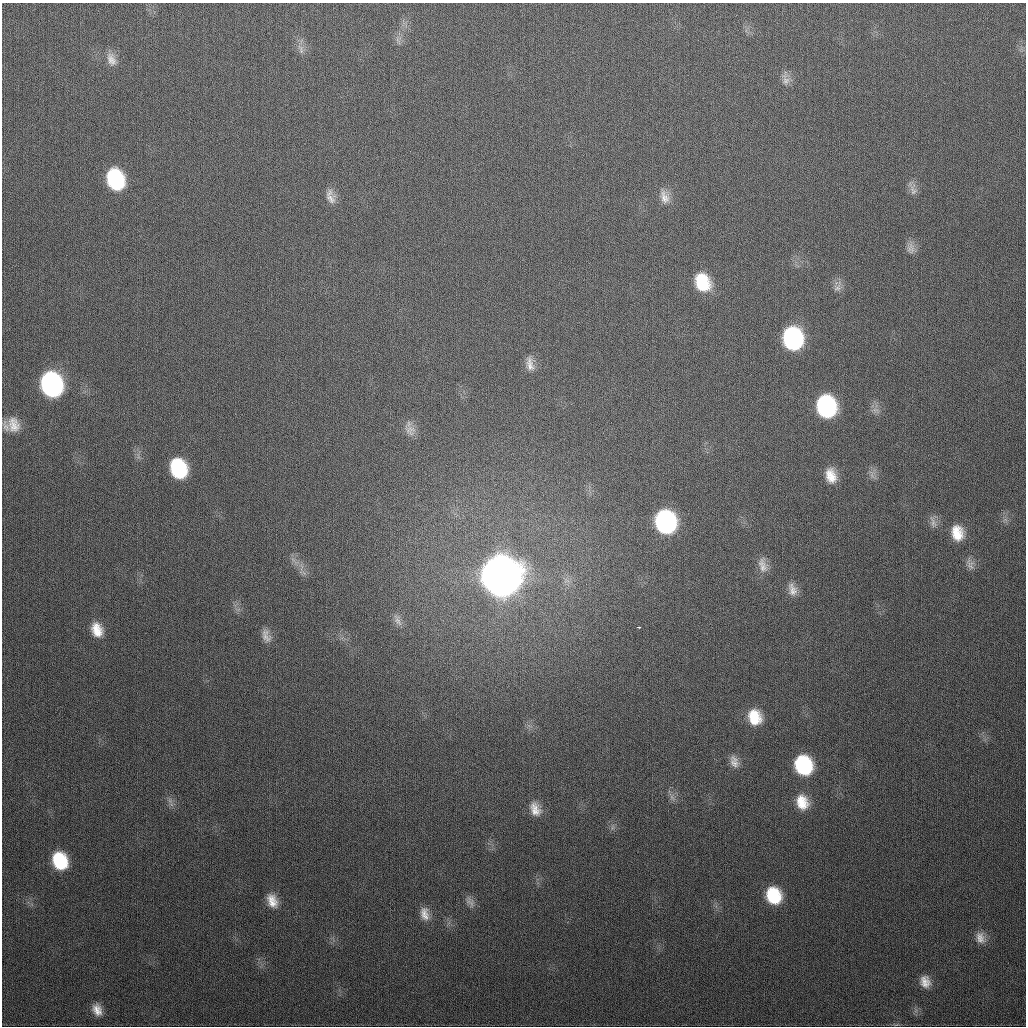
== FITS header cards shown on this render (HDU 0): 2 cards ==
NAXIS1  =                 1024
NAXIS2  =                 1024

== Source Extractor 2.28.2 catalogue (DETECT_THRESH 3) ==
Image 1024 x 1024 px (HDU 0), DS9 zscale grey, 1 PNG px = 1 image px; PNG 1028 x 1028 px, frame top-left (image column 1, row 1024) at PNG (2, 3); no overlay
Background 318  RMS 12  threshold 36.7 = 3 sigma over >= 5 px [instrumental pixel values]
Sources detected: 47; all 47 listed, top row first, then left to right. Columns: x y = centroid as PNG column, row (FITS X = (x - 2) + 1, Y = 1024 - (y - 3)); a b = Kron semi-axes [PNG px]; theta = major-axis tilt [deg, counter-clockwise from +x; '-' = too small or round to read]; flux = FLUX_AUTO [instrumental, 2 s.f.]
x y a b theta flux
301 49 16 7 -72 4.9e+03
111 59 19 11 -70 8.3e+03
786 81 11 10 - 5.1e+03
115 179 18 13 -72 7.9e+04
913 190 14 10 -73 5.4e+03
330 197 20 11 -72 7.9e+03
664 197 19 11 -74 8.8e+03
911 248 16 11 -87 6.2e+03
702 282 18 14 -65 3.4e+04
837 288 12 9 20 5.1e+03
793 338 17 14 -78 1.3e+05
530 364 20 9 -79 7.1e+03
51 384 18 14 -71 2.3e+05
826 406 17 14 -76 1.2e+05
875 410 9 6 -7 3.5e+03
14 425 19 15 -70 1.3e+04
410 430 15 14 - 7.1e+03
178 468 17 13 -69 6.5e+04
872 475 10 5 -79 3.6e+03
831 476 18 12 -75 1.4e+04
665 522 17 14 -76 1.7e+05
933 522 18 7 -72 4.6e+03
957 533 17 13 -77 1.7e+04
970 564 16 9 -69 5.3e+03
763 565 22 11 -77 9.1e+03
501 576 19 17 -74 3.5e+06
567 581 9 4 0 2.5e+03
792 590 17 11 -72 8.0e+03
397 620 19 8 -66 5.6e+03
638 627 4 2 - 3.7e+03
97 630 16 12 -71 1.4e+04
266 636 18 10 -72 7.0e+03
755 717 17 14 -70 2.3e+04
734 762 17 10 -69 7.0e+03
803 765 16 14 -68 7.4e+04
672 797 10 5 -57 3.4e+03
170 801 7 4 -19 2.1e+03
802 802 18 13 -74 1.7e+04
535 809 18 12 -66 1.1e+04
60 861 15 12 -67 4.6e+04
773 895 16 13 -65 3.9e+04
272 901 17 11 -66 1.2e+04
470 902 17 9 -60 4.7e+03
425 914 18 11 -78 8.4e+03
980 938 16 12 -67 8.1e+03
925 982 15 11 -72 8.7e+03
97 1010 14 10 -69 9.0e+03